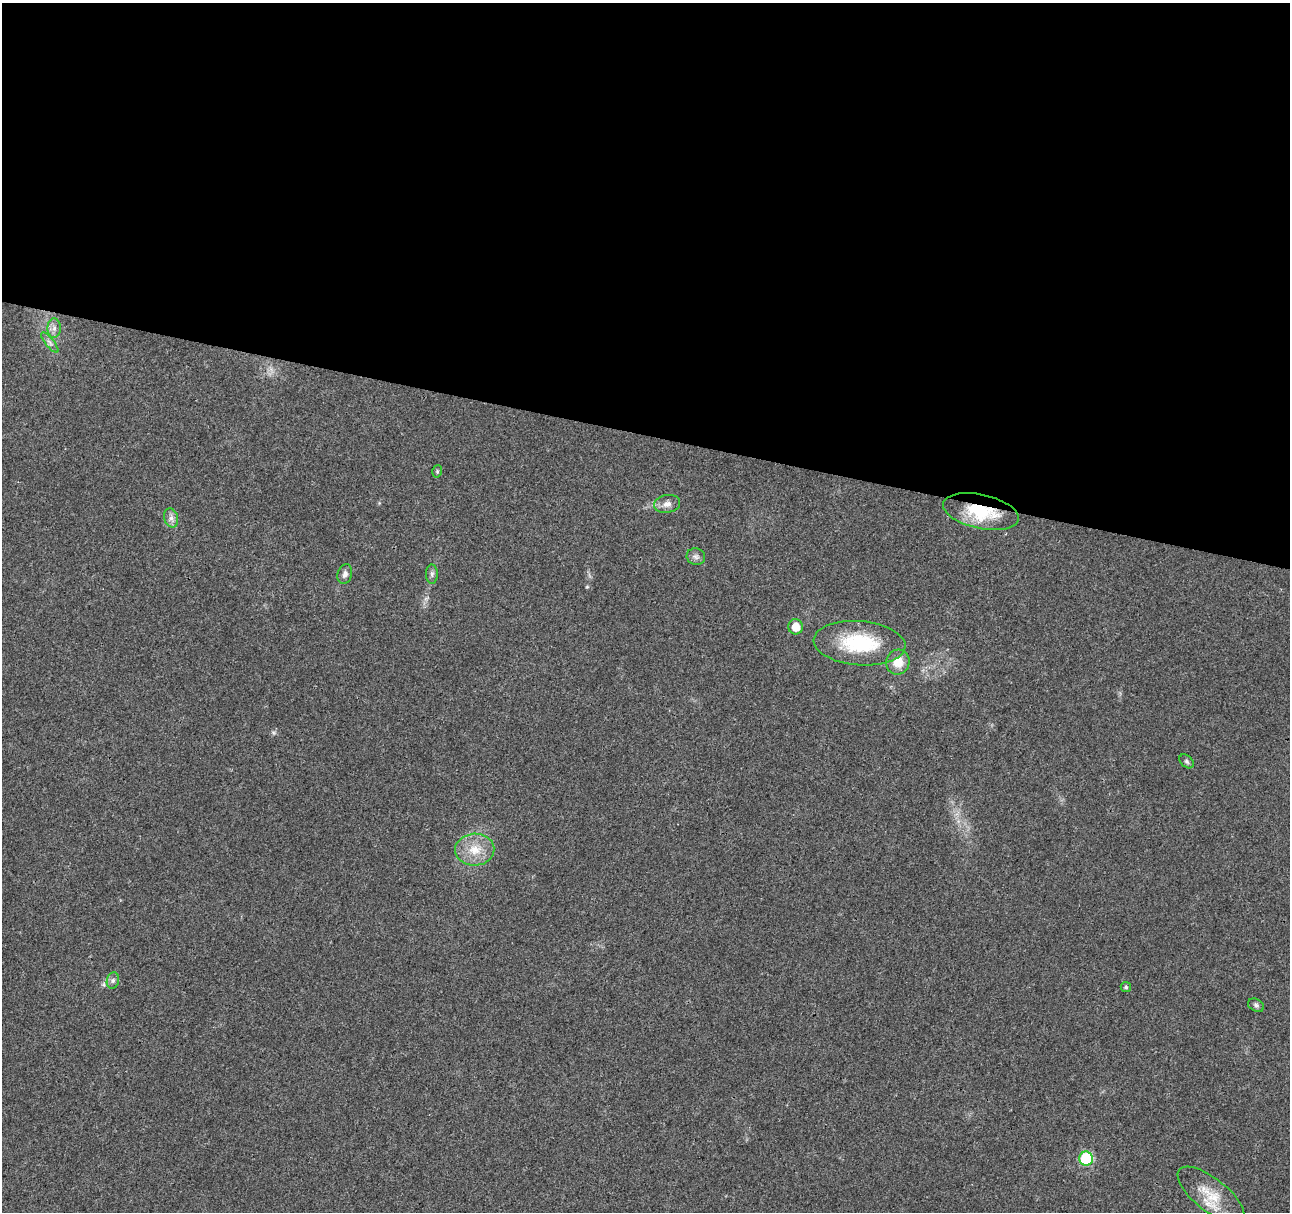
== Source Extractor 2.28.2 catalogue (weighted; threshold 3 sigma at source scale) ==
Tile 3 of 4 x 4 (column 3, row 1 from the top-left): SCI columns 2595-3882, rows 3863-5072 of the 5178 x 5357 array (HDU 1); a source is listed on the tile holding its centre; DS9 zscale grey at full resolution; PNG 1292 x 1214 px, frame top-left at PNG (2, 3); each listed source drawn as its Kron ellipse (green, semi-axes under 4 px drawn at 4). Shown black and unused: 36% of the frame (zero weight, under 3 of 4 exposures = <1% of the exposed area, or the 3 px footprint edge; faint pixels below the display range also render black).
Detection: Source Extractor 2.28.2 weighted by HDU 2 'WHT'; one run over the whole footprint, this tile lists its part. Background 0.0265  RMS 0.0036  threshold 0.0164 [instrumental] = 3 sigma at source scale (4.5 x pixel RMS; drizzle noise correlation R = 1.50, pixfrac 1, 0.0396/0.0396 arcsec/px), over >= 5 px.
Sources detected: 19; all 19 listed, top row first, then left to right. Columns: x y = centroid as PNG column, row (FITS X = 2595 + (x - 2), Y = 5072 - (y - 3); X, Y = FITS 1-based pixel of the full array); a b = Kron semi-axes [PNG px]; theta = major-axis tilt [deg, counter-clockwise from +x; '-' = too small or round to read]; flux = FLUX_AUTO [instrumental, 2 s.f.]
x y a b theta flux
54 328 10 6 89 1.7
50 342 12 4 -50 1.3
437 471 6 4 72 0.52
667 504 13 9 11 2.4
981 512 39 17 -12 19
171 518 10 7 -76 1.6
696 557 9 8 - 1.4
345 574 10 7 74 1.5
432 574 9 6 89 1.1
796 627 8 7 - 4.8
859 643 46 22 -4 26
898 662 12 11 - 5.7
1187 761 8 5 -41 0.78
475 850 20 16 3 8.1
113 980 8 6 74 1.1
1126 987 5 5 - 0.64
1256 1005 8 6 -28 0.92
1086 1159 7 7 - 25
1211 1195 40 16 -38 11
Overlapping masked pixels (flux is a lower limit): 1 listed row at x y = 981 512